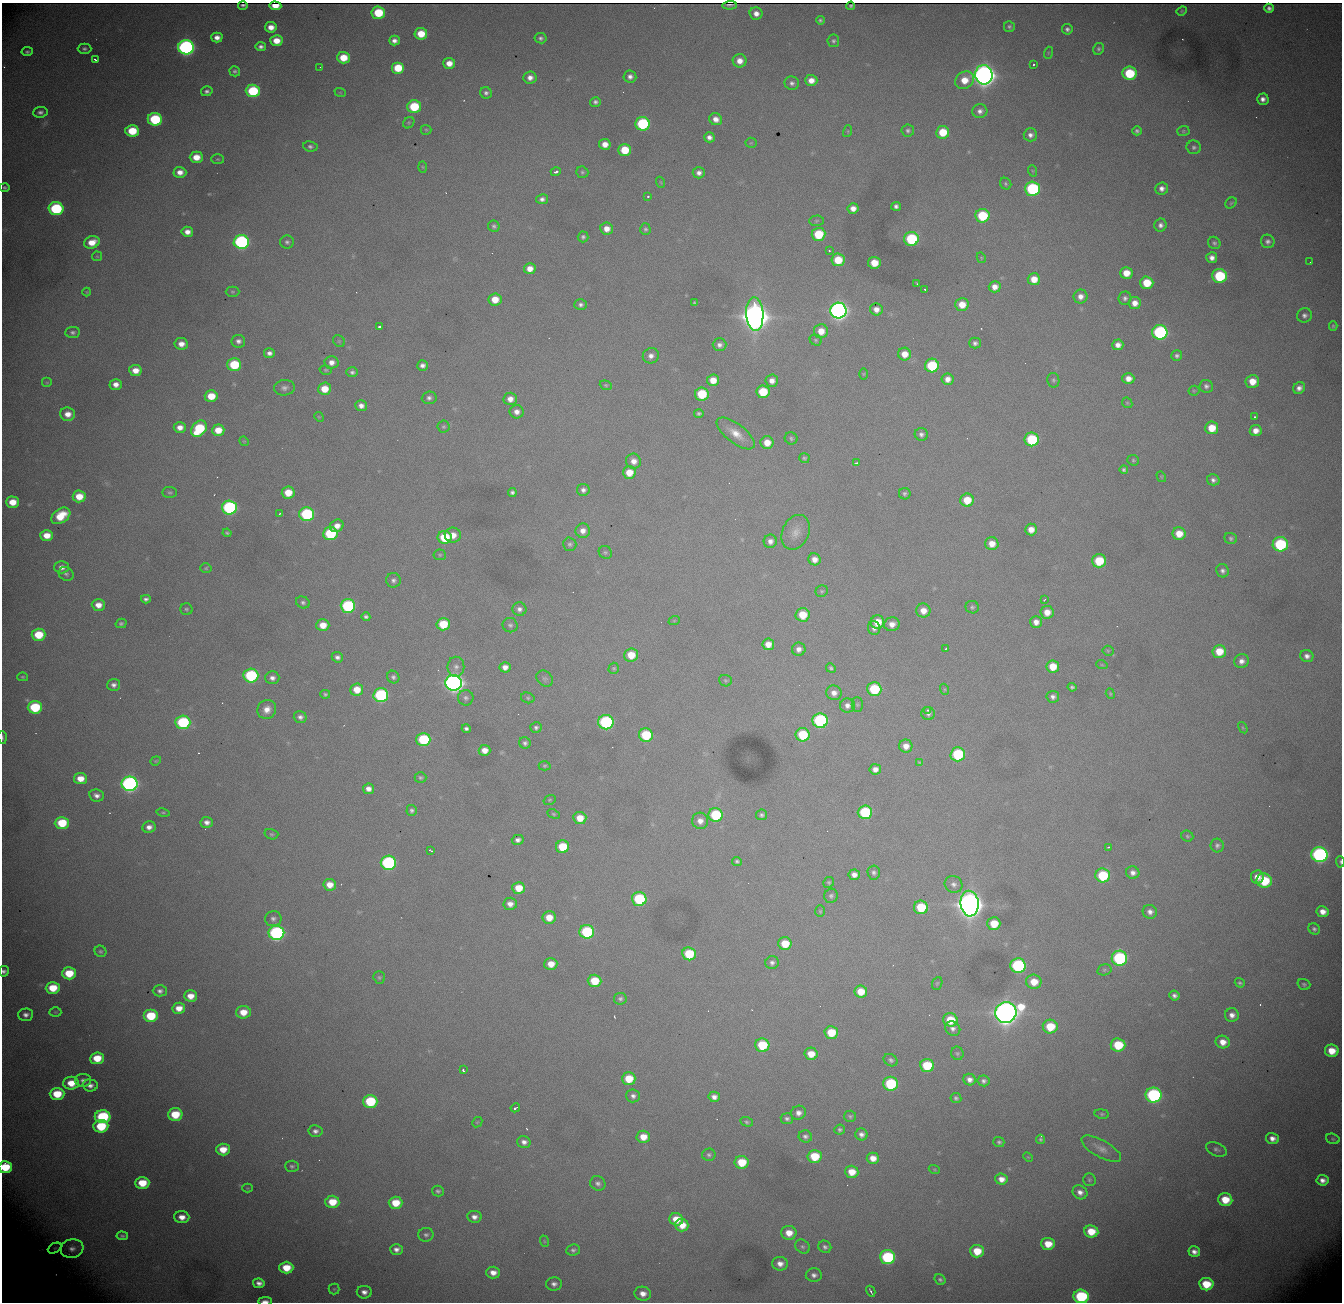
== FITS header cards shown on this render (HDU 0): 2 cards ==
NAXIS1  = 1340
NAXIS2  = 1300

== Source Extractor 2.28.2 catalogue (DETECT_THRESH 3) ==
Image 1340 x 1300 px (HDU 0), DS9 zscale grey, 1 PNG px = 1 image px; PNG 1344 x 1304 px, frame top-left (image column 1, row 1300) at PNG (2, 3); each listed source drawn as its Kron ellipse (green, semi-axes under 4 px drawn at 4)
Background 2450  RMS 28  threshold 83.5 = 3 sigma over >= 5 px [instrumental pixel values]
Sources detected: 520; of the 520, the 500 brightest by FLUX_AUTO listed and drawn (20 fainter detections omitted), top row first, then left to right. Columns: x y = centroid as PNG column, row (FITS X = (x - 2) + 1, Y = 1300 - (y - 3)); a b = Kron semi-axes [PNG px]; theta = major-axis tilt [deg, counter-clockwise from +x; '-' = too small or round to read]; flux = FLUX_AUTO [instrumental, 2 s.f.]
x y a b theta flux
243 5 5 2 - 4.2e+03
730 5 7 2 2 4.5e+03
275 6 6 4 -3 1.6e+04
851 6 4 3 - 3.4e+03
1269 8 5 4 - 7.0e+03
1182 11 5 4 - 2.3e+03
378 13 7 6 - 8.5e+04
756 13 6 6 - 1.3e+04
820 20 4 4 - 3.4e+03
271 27 6 5 - 1.8e+04
1009 27 5 5 - 4.4e+03
1067 29 5 5 - 5.7e+03
421 34 6 6 - 4.3e+04
217 37 5 5 - 1.3e+04
541 38 6 5 - 5.5e+03
276 41 6 5 - 2.8e+04
394 41 5 5 - 9.8e+03
833 41 6 6 - 4.3e+03
186 47 8 7 - 7.9e+05
261 47 5 4 - 6.6e+03
84 49 7 5 0 4.9e+03
1099 49 6 5 - 4.0e+03
27 52 6 4 10 4.0e+03
1048 53 6 4 72 2.1e+03
343 58 6 6 - 4.4e+04
95 59 4 2 - 3.5e+03
740 61 7 6 - 1.9e+04
449 63 6 5 - 2.1e+04
1033 65 3 3 - 5.0e+03
320 67 3 2 - 1.7e+03
398 68 6 6 - 6.1e+04
235 71 5 5 - 4.7e+03
1129 73 7 6 - 1.1e+05
984 75 10 8 -81 2.6e+06
630 77 6 6 - 8.9e+03
530 78 6 6 - 1.3e+04
811 80 6 5 - 1.9e+04
964 80 10 8 35 3.4e+04
792 83 7 6 - 7.0e+03
207 91 6 5 - 5.8e+03
253 91 7 6 - 1.3e+05
340 92 6 3 -19 2.2e+03
486 93 6 5 - 5.9e+03
1263 99 6 5 - 1.0e+04
595 102 5 5 - 5.3e+03
414 107 7 6 - 9.8e+04
980 111 7 7 - 9.0e+03
40 112 7 5 7 6.6e+03
155 119 7 6 - 1.6e+05
716 119 7 6 - 1.4e+04
409 123 6 5 - 2.5e+03
642 124 7 6 - 2.0e+05
426 130 5 5 - 2.6e+03
132 131 7 6 - 7.1e+04
848 131 6 4 72 2.1e+03
908 131 6 6 - 4.7e+03
1137 131 5 4 - 4.4e+03
1183 131 6 5 - 3.1e+03
943 132 6 6 - 5.5e+04
1030 135 7 6 - 9.4e+03
709 137 5 5 - 9.3e+03
751 143 5 5 - 2.4e+03
605 144 6 5 - 2.0e+04
310 146 7 5 -8 5.0e+03
1194 147 7 7 - 5.6e+03
625 150 6 6 - 5.9e+04
196 157 6 5 - 3.0e+04
218 159 6 5 - 2.8e+03
423 167 5 3 - 2.0e+03
1033 171 6 3 -70 2.0e+03
180 172 6 5 - 1.6e+04
556 172 5 3 - 1.0e+04
582 172 6 5 - 3.7e+03
699 173 6 5 - 9.0e+03
660 182 6 3 -69 1.9e+03
1006 184 6 5 - 3.4e+03
5 187 5 4 - 4.2e+03
1162 188 6 6 - 9.9e+03
1032 189 7 7 - 2.5e+05
648 196 3 2 - 4.0e+03
542 199 6 5 - 7.3e+03
1231 203 6 5 - 3.0e+03
896 206 5 4 - 6.3e+03
853 208 5 5 - 1.4e+04
56 209 7 6 - 2.2e+05
982 216 7 6 - 1.1e+05
816 221 7 5 3 3.6e+03
1160 225 6 6 - 8.6e+03
494 226 6 5 - 4.3e+03
607 229 6 6 - 1.8e+04
645 229 5 5 - 4.1e+03
187 232 6 5 - 1.4e+04
818 234 7 6 - 8.4e+04
583 237 5 5 - 4.7e+03
911 239 7 7 - 1.6e+05
1268 241 7 6 - 7.3e+03
92 242 8 6 20 3.1e+04
241 242 7 7 - 4.3e+05
287 242 7 6 - 5.1e+03
1214 243 6 5 - 4.3e+03
829 251 3 2 - 4.7e+03
97 256 5 5 - 2.4e+03
981 258 5 4 - 2.1e+03
1212 258 5 5 - 1.1e+04
838 260 6 6 - 5.0e+04
1310 262 2 2 - 1.7e+03
874 263 6 6 - 3.7e+04
530 269 6 5 - 1.9e+04
1126 273 6 6 - 3.0e+04
1219 276 7 7 - 1.5e+05
1034 279 6 6 - 2.8e+04
1147 283 6 6 - 5.7e+04
917 284 3 2 - 2.3e+03
995 287 6 5 - 1.6e+04
925 289 3 2 - 3.9e+03
87 292 4 4 - 1.7e+03
232 292 7 5 -1 3.0e+03
1081 296 7 6 - 1.3e+04
1125 298 6 6 - 5.9e+03
495 299 6 6 - 3.3e+04
695 303 4 3 - 2.5e+03
1135 303 6 6 - 1.7e+04
581 305 6 5 - 5.8e+03
962 305 7 6 - 3.1e+04
876 309 6 6 - 1.3e+04
838 310 8 8 - 1.3e+06
755 314 17 8 -87 4.9e+06
1304 315 7 7 - 7.3e+03
1333 326 5 4 - 2.9e+03
379 327 3 3 - 6.5e+03
821 331 7 7 - 2.8e+04
73 332 7 5 5 5.7e+03
1160 332 7 7 - 3.5e+05
816 340 6 5 - 3.2e+03
238 341 7 6 - 7.7e+03
339 341 6 5 - 3.0e+03
975 343 6 5 - 6.1e+03
181 344 7 6 - 1.7e+04
719 345 7 6 - 7.9e+03
1118 345 5 5 - 1.3e+04
269 353 5 5 - 8.2e+03
905 354 6 6 - 2.4e+04
651 356 8 7 - 1.1e+04
1177 356 5 5 - 5.5e+03
331 362 7 6 - 1.3e+04
234 365 7 6 - 1.0e+05
422 365 5 5 - 8.4e+03
932 366 7 7 - 1.3e+05
135 370 6 5 - 2.2e+04
326 370 6 4 -14 2.8e+03
352 372 6 5 - 5.4e+03
863 374 5 3 - 1.9e+03
948 379 6 6 - 1.4e+04
1128 379 6 5 - 1.7e+04
713 380 6 6 - 2.8e+04
1053 380 7 6 - 3.8e+03
772 381 6 6 - 1.4e+04
1252 381 7 6 - 3.1e+04
47 383 5 5 - 2.8e+03
116 384 6 5 - 1.5e+04
606 385 6 4 -20 2.7e+03
1206 386 7 6 - 6.6e+03
284 388 10 7 5 8.8e+03
1299 388 6 5 - 9.9e+03
324 389 6 6 - 3.7e+04
1194 391 5 5 - 2.4e+03
763 392 6 6 - 7.6e+04
702 394 7 6 - 8.9e+04
211 396 6 6 - 4.2e+04
429 398 7 6 - 6.7e+03
510 399 7 6 - 1.5e+04
1127 403 6 4 -44 2.7e+03
361 406 6 5 - 1.1e+04
517 412 7 6 - 1.2e+04
699 413 5 4 - 3.9e+03
68 414 7 6 - 1.9e+04
319 417 5 4 - 2.1e+03
1254 417 3 2 - 2.0e+03
180 427 6 5 - 1.5e+04
443 427 6 6 - 3.7e+03
1212 428 6 6 - 4.4e+04
199 429 9 7 50 1.3e+05
218 430 6 5 - 3.1e+04
1256 431 6 5 - 1.7e+04
736 433 23 9 -38 3.1e+04
921 434 6 6 - 6.8e+03
791 438 6 6 - 3.9e+03
1032 439 7 7 - 1.4e+05
244 441 5 4 - 1.9e+03
767 443 6 6 - 2.7e+04
804 458 5 5 - 3.4e+03
1133 460 6 5 - 3.0e+03
634 461 8 7 - 1.5e+04
856 463 4 3 - 2.2e+03
1124 470 4 4 - 4.3e+03
629 472 6 6 - 3.3e+04
1161 477 6 4 -60 2.1e+03
1213 480 6 5 - 7.1e+03
583 490 6 6 - 7.3e+03
170 492 7 5 -4 4.0e+03
512 492 4 4 - 5.3e+03
288 493 6 6 - 3.8e+04
905 494 6 5 - 4.4e+03
79 496 6 6 - 3.6e+04
967 500 6 6 - 4.5e+04
12 502 6 5 - 3.2e+04
229 507 7 7 - 3.7e+05
280 513 3 2 - 3.5e+03
307 514 7 7 - 2.5e+05
61 516 10 7 33 5.1e+04
337 526 7 6 - 1.6e+04
1031 530 6 6 - 1.9e+04
583 531 7 7 - 1.4e+04
796 532 18 13 65 2.3e+04
227 533 4 3 - 3.3e+03
330 533 7 6 - 1.6e+05
1179 534 6 6 - 3.2e+04
47 535 6 5 - 2.8e+04
453 535 8 7 - 2.2e+04
445 537 7 6 - 8.7e+04
1231 538 6 5 - 4.2e+03
770 541 6 6 - 1.0e+04
570 544 6 6 - 4.8e+03
992 544 7 6 - 2.3e+04
1280 544 7 7 - 2.0e+05
605 552 7 6 - 3.7e+03
440 555 6 5 - 3.0e+03
815 559 6 6 - 1.5e+04
1099 561 7 6 - 7.9e+04
62 567 7 6 - 1.2e+04
206 568 5 4 - 2.7e+03
1223 571 7 6 - 6.7e+03
66 574 7 6 - 5.4e+03
393 580 7 7 - 6.6e+03
822 591 6 5 - 3.1e+03
146 599 5 4 - 5.6e+03
1044 600 3 2 - 2.3e+03
303 602 7 5 -23 5.1e+03
98 605 6 5 - 1.9e+04
348 606 7 7 - 2.5e+05
972 607 6 6 - 4.2e+03
186 609 6 6 - 3.7e+03
519 609 7 7 - 7.8e+03
923 611 7 7 - 2.1e+04
1047 612 6 6 - 2.2e+04
803 615 7 7 - 4.9e+04
366 617 4 4 - 5.0e+03
674 621 6 3 20 1.9e+03
877 622 7 6 - 4.1e+04
1036 622 6 6 - 1.4e+04
121 623 5 4 - 4.1e+03
443 624 6 6 - 6.8e+04
892 624 8 7 - 1.5e+04
323 625 6 6 - 2.8e+04
510 625 7 7 - 5.6e+03
874 628 7 6 - 7.8e+03
38 635 7 6 - 6.5e+04
768 644 6 6 - 1.9e+04
799 649 7 6 - 1.1e+04
946 649 3 2 - 1.8e+03
1108 651 5 5 - 2.5e+03
1219 651 7 6 - 4.1e+04
631 655 7 6 - 4.1e+04
1307 656 6 6 - 9.7e+03
337 657 6 5 - 7.2e+03
1241 661 7 7 - 1.1e+04
1102 665 6 3 -18 2.0e+03
456 667 10 8 -89 1.0e+04
505 667 5 5 - 1.2e+04
1053 667 6 6 - 3.9e+04
614 668 5 5 - 2.8e+03
831 668 5 4 - 3.9e+03
251 675 7 7 - 2.2e+05
23 677 5 4 - 2.7e+03
393 677 6 6 - 5.3e+03
272 678 7 6 - 9.4e+03
545 679 9 7 -41 5.2e+03
725 681 6 5 - 3.5e+03
454 683 8 8 - 1.4e+06
114 685 6 6 - 8.1e+03
1072 687 4 4 - 4.2e+03
874 689 7 7 - 1.3e+05
944 689 5 3 - 2.2e+03
357 690 6 6 - 3.4e+04
834 693 7 7 - 1.3e+04
325 694 5 4 - 3.7e+03
1110 694 5 4 - 2.3e+03
381 695 7 7 - 2.9e+05
1053 697 6 5 - 7.3e+03
466 698 8 7 - 6.4e+03
528 698 7 5 -16 3.4e+03
847 705 7 7 - 1.0e+04
857 705 7 5 -90 3.7e+03
35 707 7 6 - 1.3e+05
267 709 10 9 - 1.8e+04
928 710 3 3 - 3.3e+03
928 714 7 6 - 6.8e+03
300 717 6 6 - 7.6e+03
820 721 7 7 - 3.1e+05
183 722 7 7 - 2.1e+05
606 722 7 7 - 3.1e+05
536 727 5 5 - 4.8e+03
1243 728 6 4 -58 2.2e+03
466 729 5 4 - 5.5e+03
646 735 7 7 - 1.1e+05
803 735 7 6 - 9.3e+04
2 737 6 2 -86 2.6e+03
423 739 7 6 - 1.5e+05
525 743 6 5 - 5.6e+03
906 746 6 6 - 1.8e+04
485 750 6 5 - 1.9e+04
958 754 7 7 - 1.5e+05
156 761 5 4 - 2.3e+03
919 762 3 3 - 2.2e+03
545 766 6 4 2 3.0e+03
875 769 6 5 - 1.3e+04
420 778 6 5 - 3.7e+03
80 779 6 5 - 2.6e+04
130 784 8 7 - 8.0e+05
368 789 5 5 - 1.3e+04
97 795 7 6 - 9.6e+03
550 800 6 4 20 2.8e+03
412 810 5 5 - 4.7e+03
163 812 7 3 -10 2.4e+03
865 812 7 7 - 1.7e+05
553 814 6 4 -27 2.7e+03
716 815 7 7 - 1.4e+05
762 815 5 5 - 4.9e+03
580 818 6 6 - 3.1e+04
700 821 8 8 - 1.5e+04
207 822 6 5 - 1.0e+04
62 823 7 6 - 7.9e+04
149 827 7 6 - 1.2e+04
271 834 7 5 -15 3.1e+03
1187 836 6 5 - 3.2e+03
518 840 6 5 - 7.9e+03
1217 845 7 6 - 6.0e+03
562 847 6 6 - 6.8e+04
1109 847 4 2 - 2.2e+03
431 851 4 2 - 3.1e+03
1320 855 8 7 - 6.0e+05
737 861 5 4 - 4.3e+03
1340 862 5 3 - 3.3e+03
388 863 7 7 - 3.6e+05
874 872 7 6 - 5.7e+03
1133 873 6 6 - 1.0e+04
854 875 5 5 - 1.3e+04
1103 875 7 7 - 1.2e+05
1257 877 6 6 - 1.6e+04
1264 881 7 7 - 9.9e+04
829 882 6 5 - 3.1e+03
953 884 9 8 - 9.0e+03
330 885 6 6 - 2.4e+04
519 888 6 6 - 3.9e+04
831 896 7 6 - 4.9e+03
639 899 7 7 - 1.5e+05
510 904 6 6 - 1.3e+04
970 904 13 9 -85 4.0e+06
921 907 7 6 - 8.1e+04
820 911 6 5 - 2.5e+03
1150 912 7 7 - 9.7e+03
1323 912 6 5 - 1.7e+04
549 917 6 6 - 2.9e+04
273 919 8 7 - 7.4e+03
994 924 6 6 - 4.8e+04
1314 929 6 5 - 4.9e+03
587 932 7 7 - 1.7e+05
276 933 8 7 - 4.9e+05
785 944 7 6 - 4.8e+04
101 951 6 5 - 3.7e+03
689 954 7 6 - 9.1e+04
1119 958 7 7 - 3.0e+05
772 963 6 6 - 6.7e+03
551 964 6 6 - 2.6e+04
1018 966 7 7 - 3.0e+05
1104 970 7 5 15 3.6e+03
4 971 5 5 - 6.2e+03
69 973 7 6 - 6.1e+04
379 977 6 5 - 3.3e+03
594 981 7 6 - 5.7e+04
1034 982 8 7 - 3.4e+04
937 983 6 5 - 2.6e+03
1240 983 5 4 - 3.6e+03
1304 984 6 5 - 3.9e+03
53 988 7 6 - 5.6e+04
160 991 7 5 -1 7.0e+03
861 992 6 6 - 3.5e+04
190 996 6 5 - 2.3e+04
1174 996 5 5 - 6.9e+03
620 999 6 6 - 5.1e+03
179 1008 6 5 - 2.2e+04
55 1012 6 5 - 2.6e+03
243 1012 7 6 - 3.2e+04
1006 1012 11 10 - 3.1e+06
26 1015 7 6 - 9.3e+03
1232 1015 7 6 - 1.3e+04
151 1016 7 6 - 8.8e+04
950 1020 7 7 - 5.3e+04
1050 1026 7 7 - 6.3e+04
953 1028 8 6 -39 8.2e+03
831 1032 7 6 - 5.8e+04
1223 1042 7 6 - 2.1e+04
762 1045 7 6 - 9.4e+04
1118 1045 7 6 - 7.8e+04
1332 1051 7 6 - 3.7e+04
957 1053 7 6 - 3.6e+03
811 1054 6 6 - 3.2e+04
97 1058 7 6 - 4.8e+04
891 1060 7 5 -33 4.9e+03
927 1066 7 6 - 9.7e+04
463 1070 4 3 - 7.2e+03
629 1079 7 6 - 5.0e+04
83 1080 8 6 0 8.4e+03
970 1080 6 5 - 1.1e+04
984 1081 6 5 - 6.0e+03
71 1083 8 6 1 3.7e+04
891 1084 7 7 - 1.7e+05
90 1085 7 6 - 1.0e+04
57 1094 7 6 - 6.3e+04
1153 1095 8 7 - 3.9e+05
633 1096 7 6 - 7.5e+03
714 1097 5 5 - 1.1e+04
956 1098 5 5 - 4.4e+03
370 1101 7 6 - 1.2e+05
515 1108 5 3 - 1.3e+04
798 1113 7 7 - 1.2e+04
175 1114 7 6 - 6.8e+04
1102 1114 7 5 -9 3.3e+03
850 1116 6 5 - 4.0e+03
103 1117 8 6 1 1.9e+05
787 1119 6 5 - 5.4e+03
477 1122 6 4 43 2.3e+03
747 1122 6 4 -20 3.6e+03
101 1126 7 6 - 9.9e+04
840 1130 5 5 - 4.2e+03
315 1131 7 6 - 7.9e+03
861 1134 6 6 - 8.7e+03
805 1136 7 6 - 6.2e+03
643 1137 7 6 - 2.8e+04
1272 1138 6 5 - 1.3e+04
1040 1139 5 4 - 3.5e+03
1333 1139 7 5 -19 3.3e+03
524 1142 7 6 - 9.7e+03
999 1142 5 5 - 4.2e+03
223 1149 7 6 - 3.4e+04
1101 1149 22 8 -29 1.7e+04
1216 1149 11 6 -22 6.7e+03
709 1155 6 6 - 4.5e+03
814 1156 7 6 - 6.7e+04
1028 1157 5 3 - 1.9e+03
873 1158 6 5 - 2.1e+04
742 1162 7 6 - 6.4e+04
292 1166 7 5 -3 4.6e+03
5 1167 7 6 - 7.7e+04
934 1169 5 3 - 2.2e+03
852 1172 7 6 - 3.3e+04
1001 1179 6 5 - 1.6e+04
1089 1180 6 6 - 3.7e+03
1322 1180 6 5 - 1.2e+04
142 1183 7 6 - 5.7e+04
598 1183 8 7 - 6.8e+03
247 1188 5 4 - 2.1e+03
438 1191 6 5 - 4.4e+03
1080 1192 8 6 -38 1.2e+04
1225 1200 7 6 - 4.9e+04
332 1202 7 6 - 4.6e+04
395 1203 7 6 - 4.6e+04
182 1217 7 6 - 1.9e+04
474 1217 7 6 - 1.1e+04
676 1219 7 6 - 3.7e+04
682 1225 6 6 - 3.4e+04
1091 1231 7 6 - 4.4e+04
789 1233 7 7 - 2.7e+04
426 1235 7 7 - 5.6e+03
122 1236 6 4 -5 4.1e+03
544 1241 6 3 -71 2.2e+03
1048 1244 7 6 - 3.7e+04
802 1247 8 6 -42 5.2e+03
825 1247 7 6 - 5.9e+03
55 1248 7 5 25 3.8e+03
72 1249 11 9 10 1.5e+04
396 1249 6 5 - 9.6e+03
573 1250 7 6 - 5.6e+03
977 1251 7 6 - 4.8e+04
1194 1252 6 5 - 1.1e+04
888 1257 7 7 - 2.3e+05
780 1264 8 7 - 1.5e+04
286 1268 7 6 - 4.6e+04
493 1273 7 6 - 1.7e+04
814 1275 8 7 - 8.6e+03
940 1280 6 5 - 4.4e+03
259 1283 6 4 -10 9.6e+03
554 1284 8 6 2 8.6e+03
1206 1284 7 6 - 5.9e+04
334 1289 5 5 - 2.8e+03
871 1291 6 2 -60 3.5e+03
364 1292 7 6 - 1.2e+04
643 1294 8 7 - 1.7e+04
1081 1296 8 7 - 2.0e+05
265 1301 7 3 0 8.5e+03
At the frame edge (FLAGS 8, measured only in part): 6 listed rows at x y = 2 737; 1340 862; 4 971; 5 1167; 1081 1296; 265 1301
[20 fainter detections neither listed nor drawn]